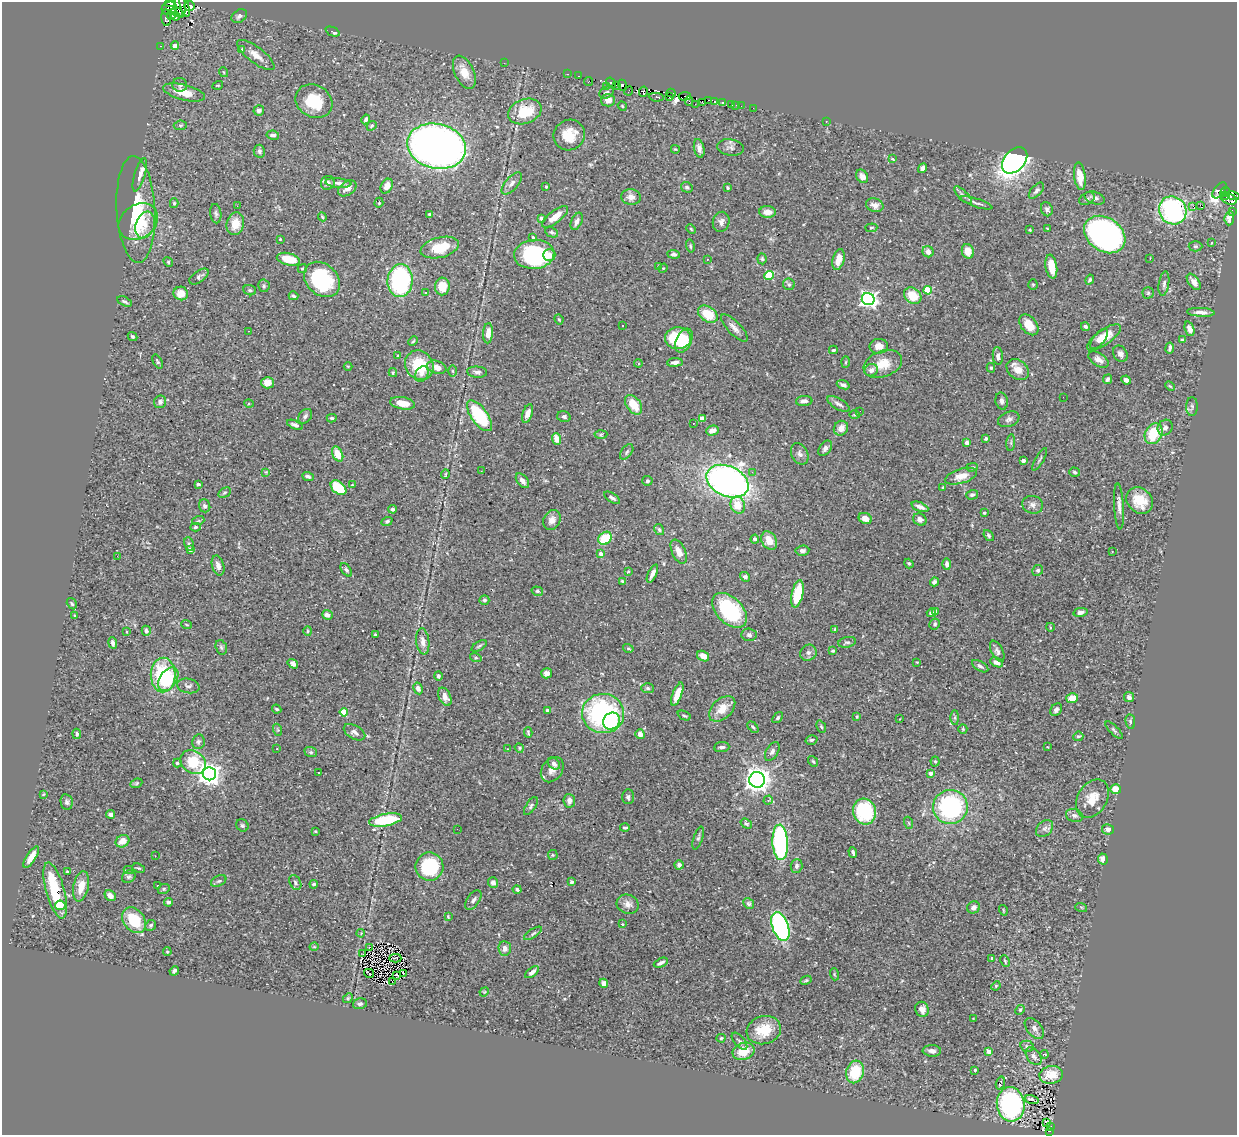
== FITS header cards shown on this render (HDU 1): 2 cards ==
NAXIS1  =                 1235
NAXIS2  =                 1133

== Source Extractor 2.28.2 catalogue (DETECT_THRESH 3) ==
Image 1235 x 1133 px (HDU 1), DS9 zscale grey, 1 PNG px = 1 image px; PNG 1239 x 1137 px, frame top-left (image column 1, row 1133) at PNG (2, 2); each listed source drawn as its Kron ellipse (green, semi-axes under 4 px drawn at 4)
Background 0.494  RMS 0.016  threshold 0.0466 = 3 sigma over >= 5 px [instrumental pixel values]
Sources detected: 491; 9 with non-positive FLUX_AUTO (blend fragments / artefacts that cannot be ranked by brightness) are neither listed nor drawn; the other 482 listed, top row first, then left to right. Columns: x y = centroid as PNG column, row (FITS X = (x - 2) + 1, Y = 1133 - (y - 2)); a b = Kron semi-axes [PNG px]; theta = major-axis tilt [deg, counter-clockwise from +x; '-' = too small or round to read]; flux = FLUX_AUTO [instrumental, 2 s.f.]
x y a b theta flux
170 3 5 3 - 610
180 5 12 5 -86 1900
184 6 11 3 -75 740
190 6 5 5 - 640
169 8 8 6 17 820
177 12 6 3 -25 310
172 14 6 4 70 800
175 16 4 3 - 560
239 16 8 6 34 3.1
166 18 8 4 -85 470
332 32 7 3 -24 4.4
161 46 2 2 - 6.5
175 46 4 4 - 9.1
242 49 4 4 - 1.8
256 55 23 8 -37 9.4
504 63 2 2 - 43
223 72 5 3 - 0.87
464 72 18 9 -65 14
567 74 3 2 - 10
578 76 3 2 - 1.9
588 82 5 2 - 81
611 83 5 4 - 400
180 85 7 7 - 2.6
218 85 5 3 - 0.91
616 85 3 3 - 260
622 85 6 4 -66 430
606 86 2 2 - 9.1
629 91 5 2 - 11
184 92 21 7 -14 16
606 92 7 5 26 2.4
643 92 5 3 - 410
671 93 4 3 - 120
685 96 6 3 5 420
656 97 8 3 -5 270
669 97 4 4 - 260
608 100 7 6 - 7.6
708 100 3 2 - 13
314 101 19 16 -29 33
689 101 5 3 - 180
703 102 3 3 - 6.1
714 102 3 3 - 460
722 102 4 3 - 120
695 104 2 2 - 8.3
731 104 3 3 - 14
736 105 2 2 - 3.6
622 106 5 4 - 1.2
741 106 2 2 - 1.1
753 108 2 2 - 3.7
259 110 5 5 - 3.4
525 111 17 12 21 36
366 119 5 3 - 2
826 121 2 2 - 0.56
180 125 6 4 5 1.6
372 126 5 4 - 1.5
273 135 6 4 -9 2.9
569 135 16 15 - 24
437 146 30 22 -12 800
731 147 13 8 -8 4.7
699 148 9 5 -79 4.8
675 149 4 3 - 1
259 151 6 5 - 2.4
892 159 3 3 - 3.8
1015 160 15 10 48 410
923 168 5 4 - 4
140 175 17 5 73 7.1
862 176 7 5 -58 4.4
1080 176 14 5 -83 14
328 183 7 6 - 4.1
338 183 13 4 -5 4.4
512 183 13 6 49 4.9
387 186 8 5 60 8
546 187 3 2 - 1.2
687 187 6 5 - 2.2
347 188 10 6 36 7.1
728 188 3 3 - 1.5
1219 190 9 5 51 130
1036 191 10 5 48 3.2
1225 192 5 4 - 130
963 195 11 4 -45 3.2
1226 195 3 3 - 68
1233 195 6 3 -15 110
631 197 10 8 -5 7
1095 198 10 6 -18 4.6
1087 199 8 5 29 2.5
1229 199 8 5 -19 150
174 203 5 4 - 1.4
379 203 5 4 - 0.94
976 203 17 3 -18 2.7
875 205 9 6 -20 5.3
1200 205 3 2 - 1600
237 206 2 2 - 8.1
1193 206 3 2 - 1.7
136 209 53 19 -87 62
1047 209 7 6 - 2.9
1173 210 14 13 - 160
767 212 8 6 -3 9.2
1232 212 3 2 - 17
216 214 10 5 -83 2.7
429 214 3 2 - 1.2
322 217 4 3 - 1.2
555 217 16 6 38 12
541 218 4 3 - 1.8
1229 218 7 5 84 8.2
577 221 9 5 65 4.6
138 222 21 16 36 25
721 222 10 8 76 5.3
235 224 11 8 78 15
145 225 14 9 71 11
871 228 6 4 5 1.3
1047 228 3 2 - 0.71
691 229 5 3 - 1.1
1030 230 3 2 - 0.84
552 232 7 4 -24 2.1
1105 234 22 16 -35 280
533 237 3 2 - 1.2
280 239 3 2 - 0.82
1212 243 3 2 - 1.3
690 246 7 4 -77 1.6
1195 246 7 5 1 1.7
440 248 19 10 14 29
968 251 7 6 - 9.9
928 252 6 5 - 7.4
534 254 20 14 5 110
674 254 6 4 -6 2.1
549 255 6 5 - 5.8
1150 258 3 2 - 1.1
288 259 12 6 -14 23
707 259 3 3 - 0.75
762 259 5 4 - 1.6
838 259 10 5 74 13
168 262 5 4 - 1.5
658 267 4 2 - 1.1
1051 267 12 5 -81 16
663 268 5 4 - 1.3
302 269 4 4 - 1.4
769 275 5 4 - 50
199 276 11 5 35 3
322 279 20 15 -44 83
1090 280 5 3 - 1.8
400 281 16 12 84 140
1194 282 9 5 -53 5.8
789 284 6 5 - 1.9
1164 284 12 5 81 3.7
1033 285 5 4 - 1.3
264 286 6 5 - 2
442 286 9 7 87 18
250 290 6 5 - 1.6
928 290 4 4 - 32
426 292 4 2 - 1.1
181 293 7 7 - 12
1148 293 5 5 - 1.6
293 296 5 3 - 2
913 296 9 7 -39 20
868 299 6 6 - 350
124 301 8 4 -27 2.2
1201 312 14 4 -3 5.1
708 314 11 7 -34 27
559 320 5 3 - 1
622 325 3 2 - 2
1029 325 12 7 -51 15
1085 326 4 4 - 2.5
734 328 18 6 -46 6.5
1190 329 7 4 -69 7.6
249 331 3 2 - 0.52
488 333 10 5 87 9.5
132 337 5 4 - 1.8
1104 337 20 7 35 16
678 338 13 11 -1 48
1099 339 12 5 51 7.6
1182 340 4 3 - 2.5
413 341 5 3 - 1.1
684 341 13 7 65 22
879 346 9 7 1 8.2
1170 348 5 3 - 2.8
833 350 4 3 - 1.6
1120 354 8 6 -58 3.9
398 356 4 4 - 1.1
998 356 8 5 -85 4.9
1099 360 11 6 -33 5.4
158 362 8 4 -63 1.5
675 362 8 4 6 4
846 362 5 3 - 1.5
638 363 4 4 - 1.2
883 364 20 13 21 19
419 365 15 13 -52 41
348 366 4 3 - 0.86
437 367 10 6 -17 8.7
991 368 5 4 - 1.7
871 370 7 6 - 5
1018 370 12 9 -37 11
453 371 6 4 -89 1.3
477 372 10 5 -5 3.5
393 373 4 4 - 1.1
422 374 8 6 57 4.2
1107 379 5 4 - 2.6
1126 380 5 4 - 3.3
268 383 6 5 - 8.5
843 385 6 4 -20 2.9
1170 386 5 3 - 1.1
1063 397 2 2 - 0.58
804 401 8 5 4 4.2
1002 401 9 6 -79 3.4
160 402 6 6 - 3.3
402 403 13 6 -10 13
249 404 5 3 - 1
838 404 13 5 -29 3.7
634 405 11 7 -54 20
1192 406 9 6 88 2.7
860 411 2 2 - 0.52
527 414 10 5 70 5.2
855 415 5 3 - 0.95
305 416 8 6 52 2.8
479 416 18 8 -53 71
564 417 7 5 -15 2.3
332 418 5 4 - 1.6
702 419 4 4 - 15
1009 419 11 7 21 4.1
693 423 2 2 - 0.64
295 425 8 4 -22 3.3
1165 427 8 7 - 4
841 428 8 6 50 8
712 430 6 5 - 6.2
601 434 6 4 3 1.6
1154 434 11 8 63 36
986 438 3 3 - 3
557 439 6 4 -70 11
967 443 4 3 - 8
1011 443 8 3 85 1.6
825 448 8 5 53 3.9
627 452 9 5 53 2.6
338 454 8 5 -65 15
800 454 11 8 -64 4.5
1040 459 13 3 60 1.8
1023 461 3 3 - 6
972 467 6 3 2 1.5
481 471 2 2 - 0.53
266 472 4 4 - 0.9
752 472 3 3 - 2
1074 472 5 4 - 2.1
445 474 4 3 - 0.79
308 476 6 4 -20 2.4
961 476 16 7 16 10
522 481 8 5 -51 4.5
647 481 5 5 - 1.9
728 481 22 15 -24 510
198 484 4 3 - 2
352 485 3 3 - 0.97
338 488 9 6 -39 37
943 488 3 3 - 1.2
224 493 7 4 30 1.7
972 495 6 4 16 2.4
612 498 9 4 -33 3.2
1140 500 14 12 -45 22
738 505 9 7 -72 17
1033 505 10 8 -17 4.8
205 506 6 5 - 2.7
1119 506 23 5 -86 6.1
920 507 9 4 -22 5.9
393 509 4 3 - 2.1
984 513 3 3 - 1.3
865 518 7 5 -25 7.1
552 520 10 8 58 7.1
920 520 7 6 - 5.3
198 521 6 4 18 1.3
387 521 5 4 - 2
195 527 5 4 - 1.8
659 529 6 4 -59 1.8
989 535 6 4 -52 1.6
605 538 7 6 - 32
755 539 4 4 - 4.6
769 541 10 7 -58 13
189 544 7 4 -79 2.1
190 549 4 4 - 6.9
802 551 7 5 5 3.6
1112 551 2 2 - 0.53
679 552 13 6 -66 9.3
601 554 4 3 - 8
117 556 2 2 - 1.9
909 564 5 4 - 1.6
947 564 6 4 -88 3.8
218 565 10 6 -74 5.4
346 570 7 4 -53 2.1
1038 570 5 5 - 2.2
628 571 3 2 - 0.82
652 574 10 4 64 5
745 577 5 4 - 3
622 581 3 3 - 1.5
934 582 5 4 - 3
537 591 6 4 -16 1.4
797 594 14 5 77 39
484 600 5 5 - 2.9
72 604 6 4 -58 1.6
730 610 21 13 -45 100
936 611 3 3 - 0.91
1080 612 7 4 10 3.6
931 613 5 4 - 3.3
74 615 4 2 - 0.91
327 615 5 4 - 4.7
935 624 6 5 - 1.8
187 625 5 2 - 0.91
1050 627 4 3 - 0.84
835 630 4 3 - 1.5
146 631 5 4 - 2.8
308 631 5 4 - 1.4
126 632 3 2 - 0.75
375 634 3 2 - 0.99
749 635 8 6 -5 2.9
423 641 13 6 -83 5.8
847 642 9 5 12 2.2
113 643 6 4 -81 3.8
479 646 8 3 32 1.7
221 647 7 5 -73 2.3
628 648 5 3 - 1.4
833 651 4 3 - 1.6
997 651 11 6 -63 3.5
808 653 8 7 - 3.7
703 656 6 5 - 8.3
476 658 6 4 -18 1.5
917 662 3 3 - 0.87
997 662 7 4 -27 4.5
293 664 5 4 - 4
980 666 9 4 -31 2.8
547 673 5 5 - 4.5
163 675 17 12 88 71
438 676 5 4 - 1.8
168 679 13 8 56 43
188 686 11 7 -11 3.9
418 688 6 4 -62 4.4
648 688 6 5 - 1.7
677 694 12 4 69 11
445 697 10 6 -64 6.9
1129 697 5 5 - 3.5
1072 698 6 5 - 15
277 709 5 3 - 1.4
722 709 15 10 43 15
1056 710 7 5 54 3.5
547 711 4 3 - 6.4
344 712 4 4 - 30
603 714 21 19 -5 180
684 716 7 3 -24 1.4
857 716 4 3 - 1.4
778 718 6 4 51 1.8
955 718 7 4 -90 1.6
899 719 2 2 - 0.58
612 721 9 8 - 46
1130 721 7 5 -84 1.9
753 727 6 3 -46 1.7
821 727 6 4 -68 1.4
963 729 5 4 - 1.2
278 730 6 4 -71 1.4
1114 730 11 4 -45 2
354 732 12 6 -30 4.7
528 732 5 3 - 1.4
77 734 5 4 - 2.6
640 734 5 4 - 6.2
1078 736 5 4 - 1.8
811 740 6 4 16 1.8
198 742 7 6 - 3
722 747 8 5 5 3.2
1048 747 4 2 - 0.67
519 748 5 4 - 1.3
277 749 2 2 - 0.83
507 749 3 3 - 1.1
772 751 10 6 59 3.6
311 752 6 5 - 1.7
813 761 6 4 -53 1.4
935 761 5 4 - 1.2
193 762 13 11 -36 35
177 763 4 4 - 2.3
554 764 7 5 -42 4.9
552 770 14 10 55 8.3
318 772 2 2 - 0.96
930 773 4 3 - 7.1
209 774 6 6 - 860
757 780 8 8 - 960
136 783 6 4 22 1.3
1116 789 5 5 - 11
43 794 4 3 - 0.91
628 797 7 6 - 2.5
1092 799 20 14 59 17
768 800 5 3 - 2.6
569 801 7 6 - 5.6
67 802 8 6 -79 3.1
531 806 10 4 58 2.4
950 807 17 17 - 130
864 811 13 11 -74 70
111 814 4 4 - 4.3
1074 816 8 6 -20 3.4
386 820 16 6 10 59
909 823 6 3 -71 1.2
746 824 6 4 -35 1.8
242 825 6 5 - 2
625 828 5 2 - 1.6
1045 828 10 7 44 3.9
457 829 2 2 - 2.5
1108 829 6 5 - 5.4
315 831 3 2 - 0.8
698 838 12 4 72 2.6
122 841 7 6 - 9.3
780 842 18 7 -86 170
853 852 5 3 - 2.3
553 855 5 5 - 1.2
155 856 2 2 - 0.46
31 857 12 5 58 11
1103 859 5 5 - 5.4
679 865 4 4 - 3.7
429 866 14 14 - 70
796 866 7 6 - 3
138 868 6 3 -25 1.3
129 870 5 4 - 2.2
67 872 3 2 - 1.1
129 877 7 6 - 2.3
219 881 8 5 26 2.4
295 882 8 5 -61 2.7
572 882 4 3 - 1.8
493 883 5 5 - 4.7
314 884 4 3 - 1.6
81 886 15 7 78 15
157 886 3 2 - 1.6
164 889 6 5 - 1.7
517 889 4 3 - 2.6
55 890 29 9 -74 54
110 896 6 5 - 6.3
473 900 11 6 54 3.4
169 902 4 3 - 2.3
749 903 6 5 - 1.9
628 904 11 9 -23 6.7
60 905 5 4 - 20
973 907 6 5 - 5
1081 907 6 3 -18 1.2
1003 910 5 3 - 0.97
448 917 3 2 - 0.93
134 920 14 10 -52 37
622 924 3 2 - 0.94
151 925 6 5 - 1.9
780 927 15 8 -70 240
361 933 4 3 - 0.85
533 933 10 4 32 2.1
314 947 4 3 - 0.83
370 947 3 2 - 1
505 948 7 6 - 5.9
167 952 4 3 - 1.3
363 954 2 2 - 0.68
395 958 6 2 -1 0.023
992 959 3 3 - 37
1005 961 6 2 -65 1.2
661 963 7 4 24 3.1
174 971 5 3 - 2.1
532 972 8 4 39 5.9
369 973 5 2 - 1.5
403 973 4 2 - 0.49
834 974 6 3 -72 1.2
397 976 3 2 - 0.78
806 980 6 4 28 1.6
392 981 3 2 - 1.9
604 983 4 4 - 2.9
996 986 5 4 - 1.1
484 992 5 4 - 0.88
348 998 5 4 - 1.4
360 1004 7 5 15 2.4
922 1009 7 6 - 6.8
1020 1010 5 4 - 1.4
974 1019 3 2 - 0.73
1034 1028 12 7 -50 5.4
764 1030 17 14 15 25
721 1038 4 4 - 1.2
739 1041 10 5 -49 2.7
1027 1046 7 5 -14 2.3
743 1051 11 8 20 22
932 1051 9 6 -4 5.1
989 1051 4 4 - 13
1044 1054 4 3 - 1
1034 1056 10 6 -53 4.1
975 1070 3 3 - 2.1
855 1072 11 8 76 34
1051 1075 12 9 9 16
1000 1083 7 2 72 2.2
1032 1099 7 3 -19 4.6
1011 1104 17 14 -84 190
1047 1122 4 2 - 0.44
1051 1126 3 2 - 0.95
1050 1131 3 2 - 5.4
At the frame edge (FLAGS 8, measured only in part): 2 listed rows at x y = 170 3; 1233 195
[9 non-positive-flux detections neither listed nor drawn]